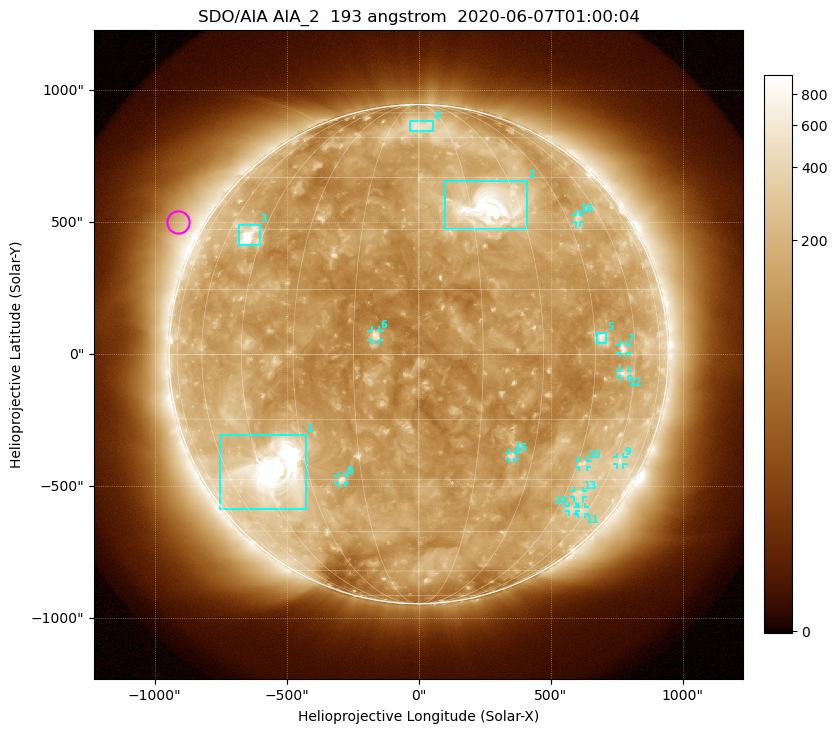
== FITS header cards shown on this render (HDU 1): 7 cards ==
TELESCOP= 'SDO/AIA'
INSTRUME= 'AIA_2'
WAVELNTH=                  193
WAVEUNIT= 'angstrom'
DATE-OBS= '2020-06-07T01:00:04.84'
CTYPE1  = 'HPLN-TAN'
CTYPE2  = 'HPLT-TAN'

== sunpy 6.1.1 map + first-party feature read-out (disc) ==
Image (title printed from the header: SDO/AIA AIA_2  193 angstrom  2020-06-07T01:00:04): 1024 x 1024 px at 2.4 arcsec/px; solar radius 946 arcsec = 394 px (full disc in frame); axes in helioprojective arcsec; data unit not stated in the header (colour bar unlabelled)
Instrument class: DISC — disc imager (sunpy class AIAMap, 193 A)
Bright regions (active regions / flare kernels): reference = the median radial profile (limb darkening/brightening removed); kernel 9 px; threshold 5 sigma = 225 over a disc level ~137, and >= 1.15x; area >= 12 px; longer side >= 9 px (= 22 arcsec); searched inside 0.97 R_sun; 16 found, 16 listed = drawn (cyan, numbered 1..; 11 of them under ~33 arcsec drawn as corner ticks so the feature stays visible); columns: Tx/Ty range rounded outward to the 5 arcsec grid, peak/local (2 s.f.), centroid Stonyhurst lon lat
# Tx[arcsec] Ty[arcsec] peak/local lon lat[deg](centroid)
1 -750..-425 -590..-305 19 -41 -28
2 95..410 470..660 13 +21 +36
3 -685..-600 410..490 10 -50 +28
4 -35..55 845..885 3 +1 +66
5 675..710 40..85 4.7 +47 +4
6 -180..-145 50..90 6.2 -10 +4
7 760..790 5..35 4 +55 +1
8 -305..-275 -490..-460 4.7 -21 -30
9 750..775 -420..-390 2.8 +63 -25
10 610..640 -430..-400 3.6 +47 -26
11 600..630 -605..-580 2.7 +56 -39
12 760..795 -85..-60 3.2 +55 -4
13 590..625 -545..-515 2.8 +50 -34
14 565..595 -595..-575 2.5 +51 -38
15 340..365 -395..-375 3.7 +24 -24
16 595..615 500..530 2.7 +49 +33
Off-limb structures (1.02-1.3 R_sun): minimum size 162 px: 6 found; the strongest spans PA ~40..80 deg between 1.02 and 1.3 R_sun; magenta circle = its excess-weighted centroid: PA ~60 deg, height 1.1 R_sun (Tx ~-910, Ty ~500 arcsec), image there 2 x the reference